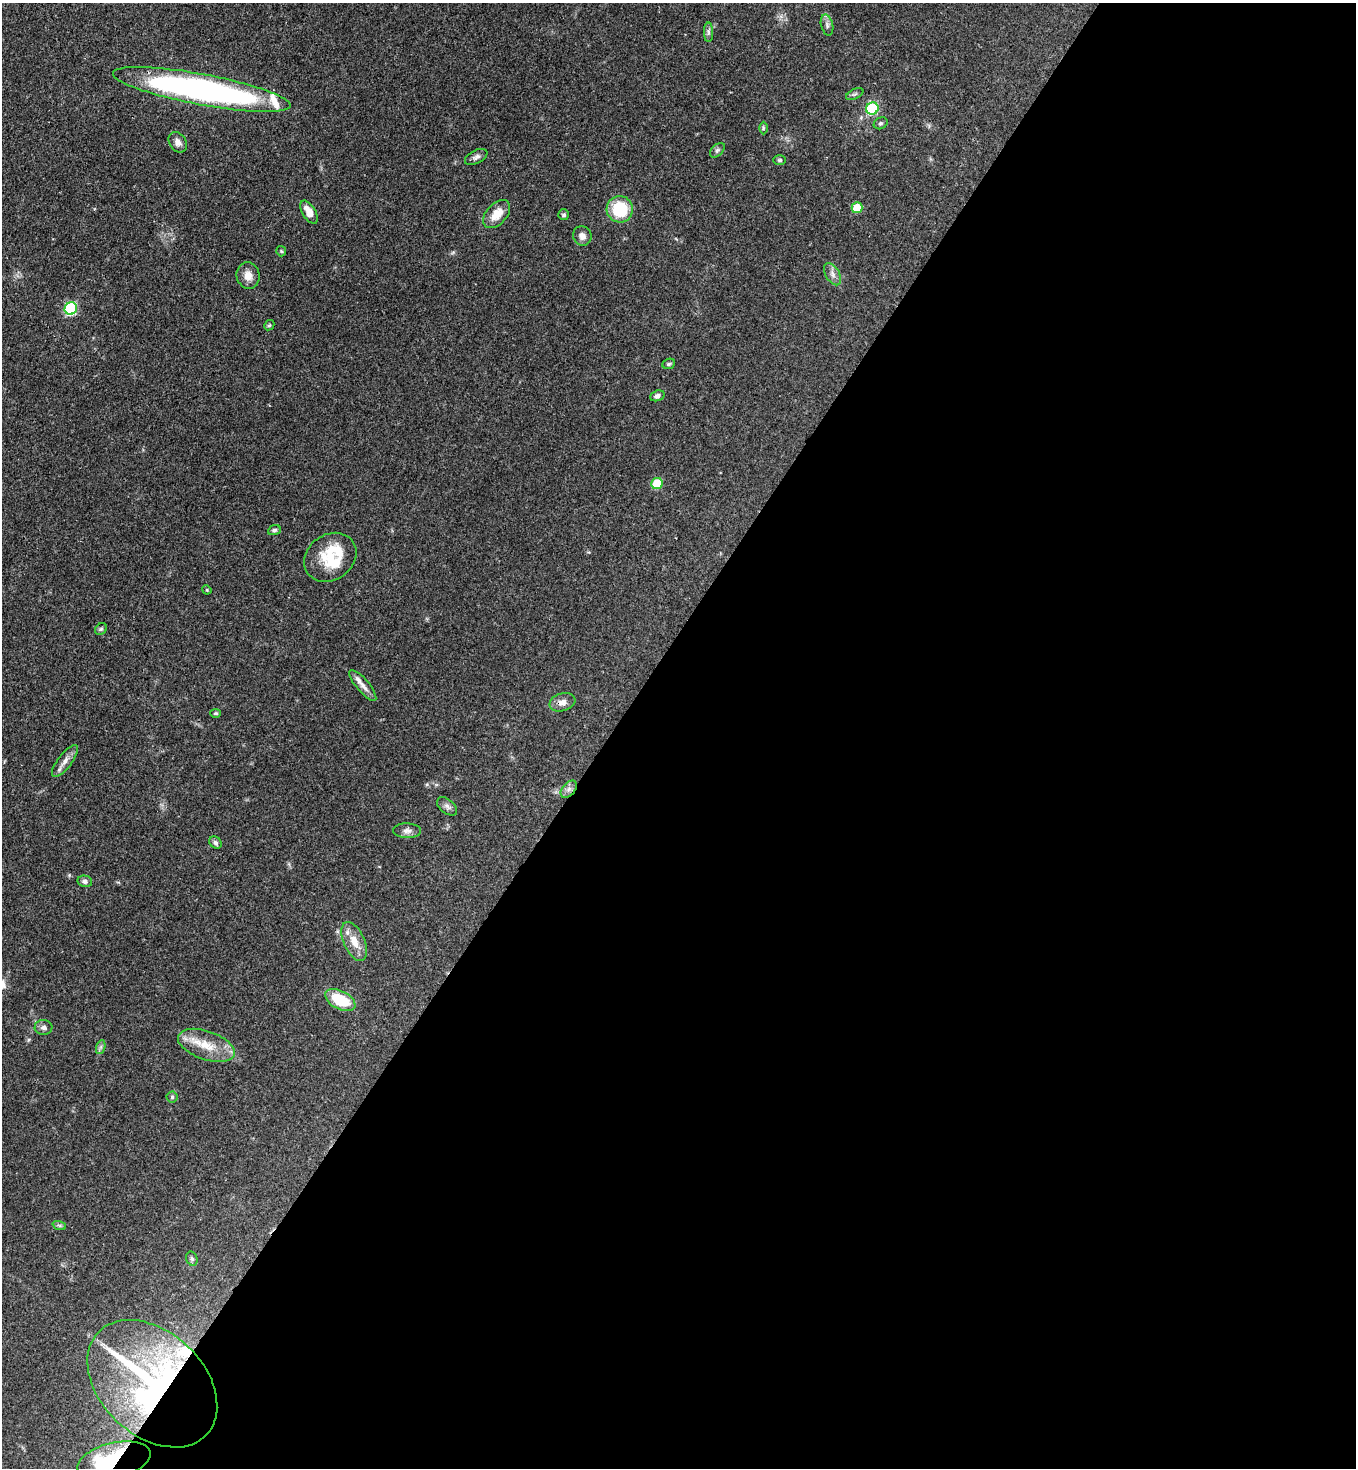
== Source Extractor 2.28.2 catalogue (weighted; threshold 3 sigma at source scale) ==
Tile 12 of 4 x 4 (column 4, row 3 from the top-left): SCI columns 4289-5642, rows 1526-2991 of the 6007 x 5984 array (HDU 1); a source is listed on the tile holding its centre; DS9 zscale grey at full resolution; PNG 1358 x 1470 px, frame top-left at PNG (2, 3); each listed source drawn as its Kron ellipse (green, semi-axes under 4 px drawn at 4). Shown black and unused: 55% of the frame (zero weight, under 3 of 4 exposures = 7% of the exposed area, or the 3 px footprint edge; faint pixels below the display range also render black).
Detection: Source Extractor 2.28.2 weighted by HDU 2 'WHT'; one run over the whole footprint, this tile lists its part. Background 0.0856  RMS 0.0039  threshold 0.0178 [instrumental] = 3 sigma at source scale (4.5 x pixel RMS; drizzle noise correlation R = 1.50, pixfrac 1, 0.05/0.05 arcsec/px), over >= 5 px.
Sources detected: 52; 1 inside a brighter object's white glare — neither listed nor drawn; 3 inside a brighter listed object's ellipse — not listed separately; the other 48 listed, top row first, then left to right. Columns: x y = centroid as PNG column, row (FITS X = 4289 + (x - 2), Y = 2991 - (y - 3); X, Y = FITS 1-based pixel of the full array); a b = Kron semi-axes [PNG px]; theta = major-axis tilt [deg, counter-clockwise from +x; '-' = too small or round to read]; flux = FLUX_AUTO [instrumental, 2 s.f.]
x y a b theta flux
827 25 10 6 -76 1.4
708 32 10 4 -89 1.1
202 89 90 15 -11 150
855 94 9 5 26 0.85
872 108 6 6 - 37
881 123 7 5 29 0.78
763 128 6 4 89 0.53
178 142 11 8 -55 2.2
717 150 9 5 45 0.91
476 157 12 6 26 1.4
780 160 6 5 - 0.63
857 208 5 5 - 12
620 209 13 13 - 17
309 212 13 6 -59 4.1
497 214 16 10 48 6.2
564 215 5 5 - 0.73
582 236 10 9 - 2.1
281 251 5 5 - 0.49
832 274 12 7 -59 2
248 276 13 11 -75 3.3
71 308 6 6 - 46
269 325 5 4 - 0.53
669 364 6 5 - 0.64
657 396 7 5 20 1.3
657 483 6 5 - 19
274 530 6 5 - 0.69
330 557 28 22 36 12
207 590 5 4 - 0.38
101 629 6 5 - 0.7
363 685 19 6 -50 2.9
562 702 13 8 16 2.7
215 713 5 4 - 0.54
65 761 19 7 53 2.8
569 789 10 6 49 1.7
447 806 11 7 -38 1.5
407 831 14 7 -2 1.8
215 843 7 5 -46 0.94
85 881 7 5 -12 1.2
354 941 21 10 -65 5.8
340 1000 16 9 -27 15
43 1027 9 7 -2 1.5
206 1045 29 14 -19 9.6
101 1047 7 4 71 0.93
172 1097 5 5 - 0.67
59 1225 7 4 -19 0.67
192 1259 7 5 -74 0.83
152 1384 75 52 -43 140
114 1461 37 17 14 28
Overlapping masked pixels (flux is a lower limit): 3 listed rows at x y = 202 89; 152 1384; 114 1461